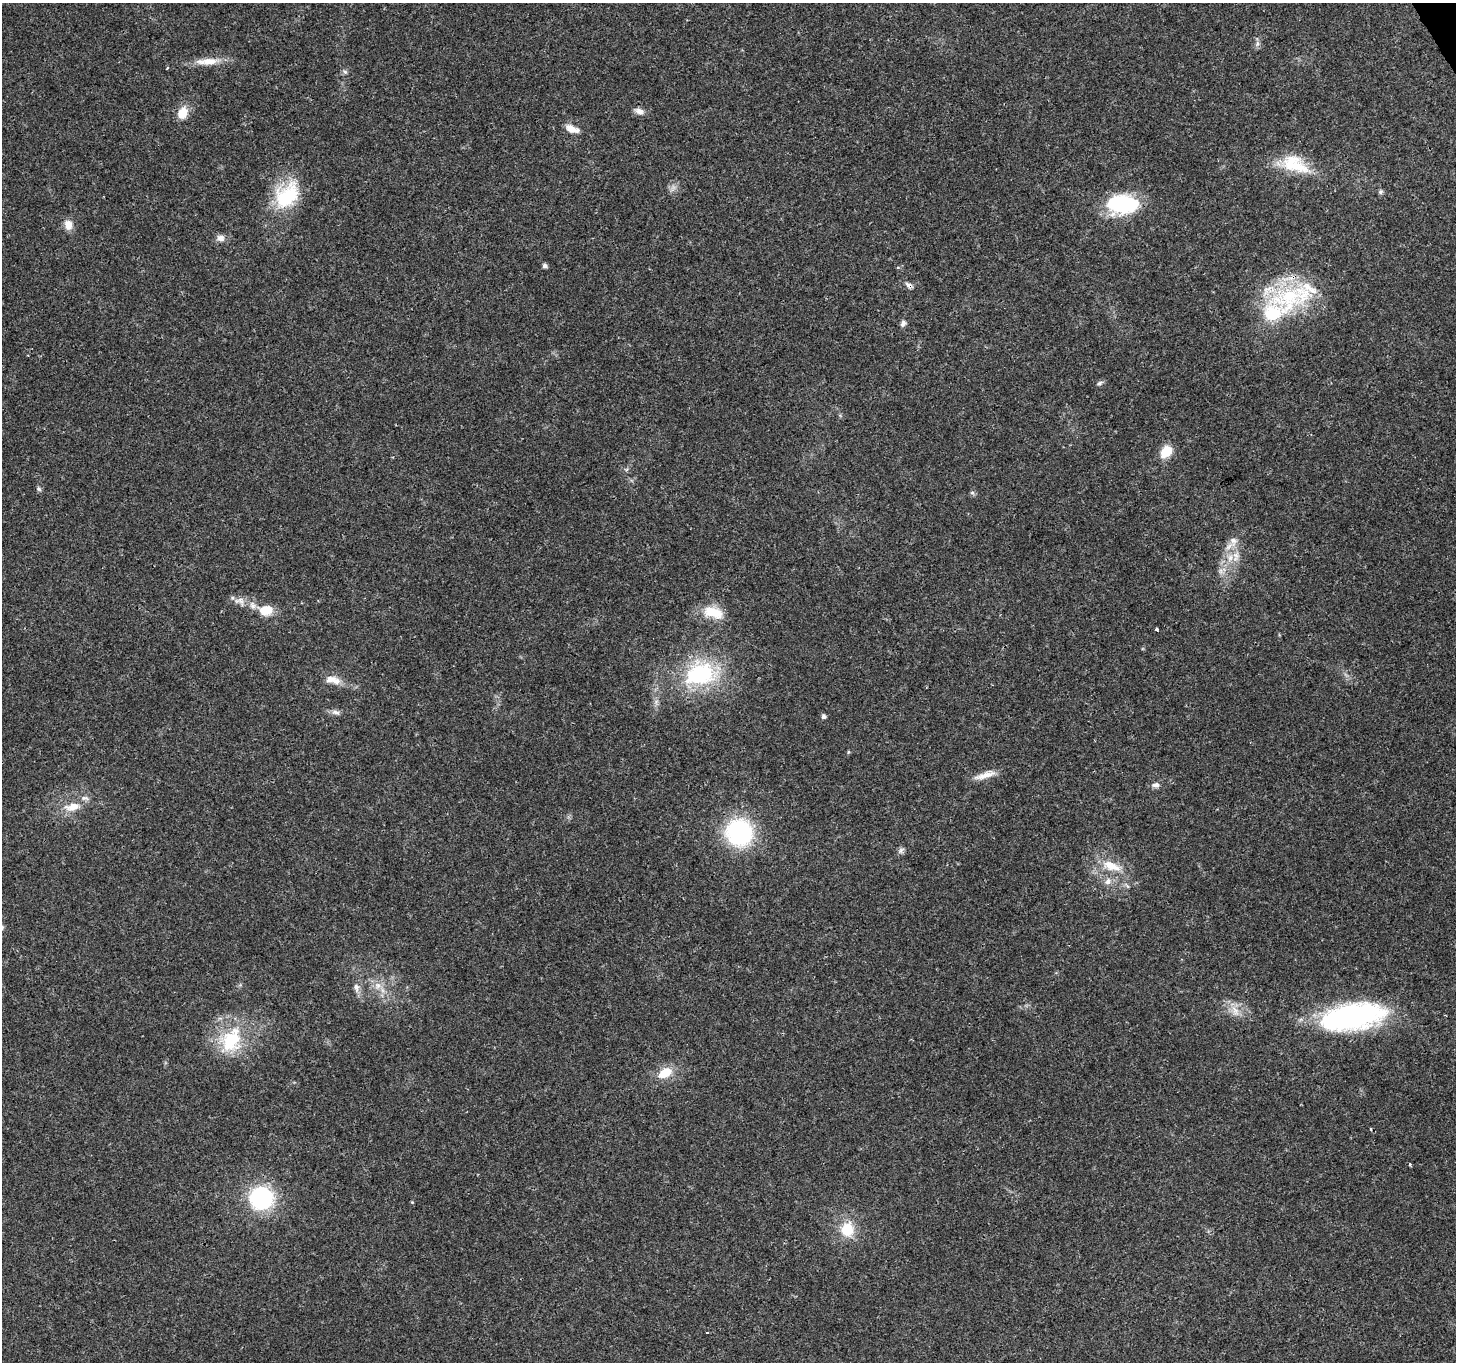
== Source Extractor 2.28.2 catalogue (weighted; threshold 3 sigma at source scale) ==
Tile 10 of 4 x 4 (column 2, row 3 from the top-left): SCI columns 1459-2912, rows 1529-2888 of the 5821 x 5717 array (HDU 1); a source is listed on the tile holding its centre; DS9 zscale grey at full resolution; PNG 1458 x 1364 px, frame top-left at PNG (2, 3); no overlay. Shown black and unused: <1% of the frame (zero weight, under 3 of 4 exposures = <1% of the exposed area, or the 3 px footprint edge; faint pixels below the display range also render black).
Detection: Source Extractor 2.28.2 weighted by HDU 2 'WHT'; one run over the whole footprint, this tile lists its part. Background 0.0567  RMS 0.0027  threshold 0.012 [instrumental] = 3 sigma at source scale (4.5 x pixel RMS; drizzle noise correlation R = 1.50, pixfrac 1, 0.0396/0.0396 arcsec/px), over >= 5 px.
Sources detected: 58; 1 cosmic-ray / hot-pixel residue — not listed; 6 inside a brighter listed object's ellipse — not listed separately; the other 51 listed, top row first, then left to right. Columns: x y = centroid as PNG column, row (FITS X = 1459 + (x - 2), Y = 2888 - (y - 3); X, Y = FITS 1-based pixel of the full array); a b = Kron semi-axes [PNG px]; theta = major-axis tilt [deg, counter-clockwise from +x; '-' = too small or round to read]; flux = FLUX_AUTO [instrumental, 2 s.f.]
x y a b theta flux
1257 43 7 4 -72 0.66
208 61 35 9 4 4.5
345 72 8 5 -53 0.6
639 111 13 8 -26 1.5
182 113 13 10 64 4.4
572 129 17 8 -21 2.7
1294 164 40 20 -22 11
673 187 9 5 66 1.1
1381 192 6 6 - 0.55
287 195 39 26 49 16
1122 204 33 20 2 22
68 225 14 10 -82 2.2
220 238 11 9 -18 1.4
545 266 5 4 - 0.94
909 285 10 6 -35 0.99
1288 299 65 36 19 29
903 323 9 6 67 0.9
1100 383 9 4 25 0.61
1166 452 13 9 47 5.7
39 489 7 5 -48 0.55
972 493 7 5 -28 0.48
1233 541 14 11 77 2.6
1230 558 12 7 82 2.3
1220 571 8 5 90 0.84
240 601 17 11 -17 2.3
266 610 18 12 -2 4.7
713 612 28 14 -16 6.6
1157 629 3 3 - 0.4
700 674 41 29 11 28
331 679 15 10 3 2.3
336 712 13 6 -16 1.1
823 716 4 4 - 1
848 752 5 4 - 0.29
985 775 31 7 18 3.1
1156 785 9 7 3 1.1
72 807 25 12 9 4.7
739 833 27 26 - 32
901 850 11 6 46 0.84
1111 866 30 12 -19 6.1
1108 881 10 8 55 1.5
377 986 11 9 66 2.2
356 987 12 8 -80 1.5
1235 1011 19 8 -63 2.6
1352 1017 64 26 9 58
231 1040 39 27 68 16
665 1073 17 11 31 5.4
1409 1165 3 3 - 0.52
261 1198 18 17 - 35
412 1202 4 4 - 0.24
847 1229 16 14 -90 7.7
707 1332 3 2 - 0.23
Overlapping masked pixels (flux is a lower limit): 3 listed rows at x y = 909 285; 1288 299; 700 674